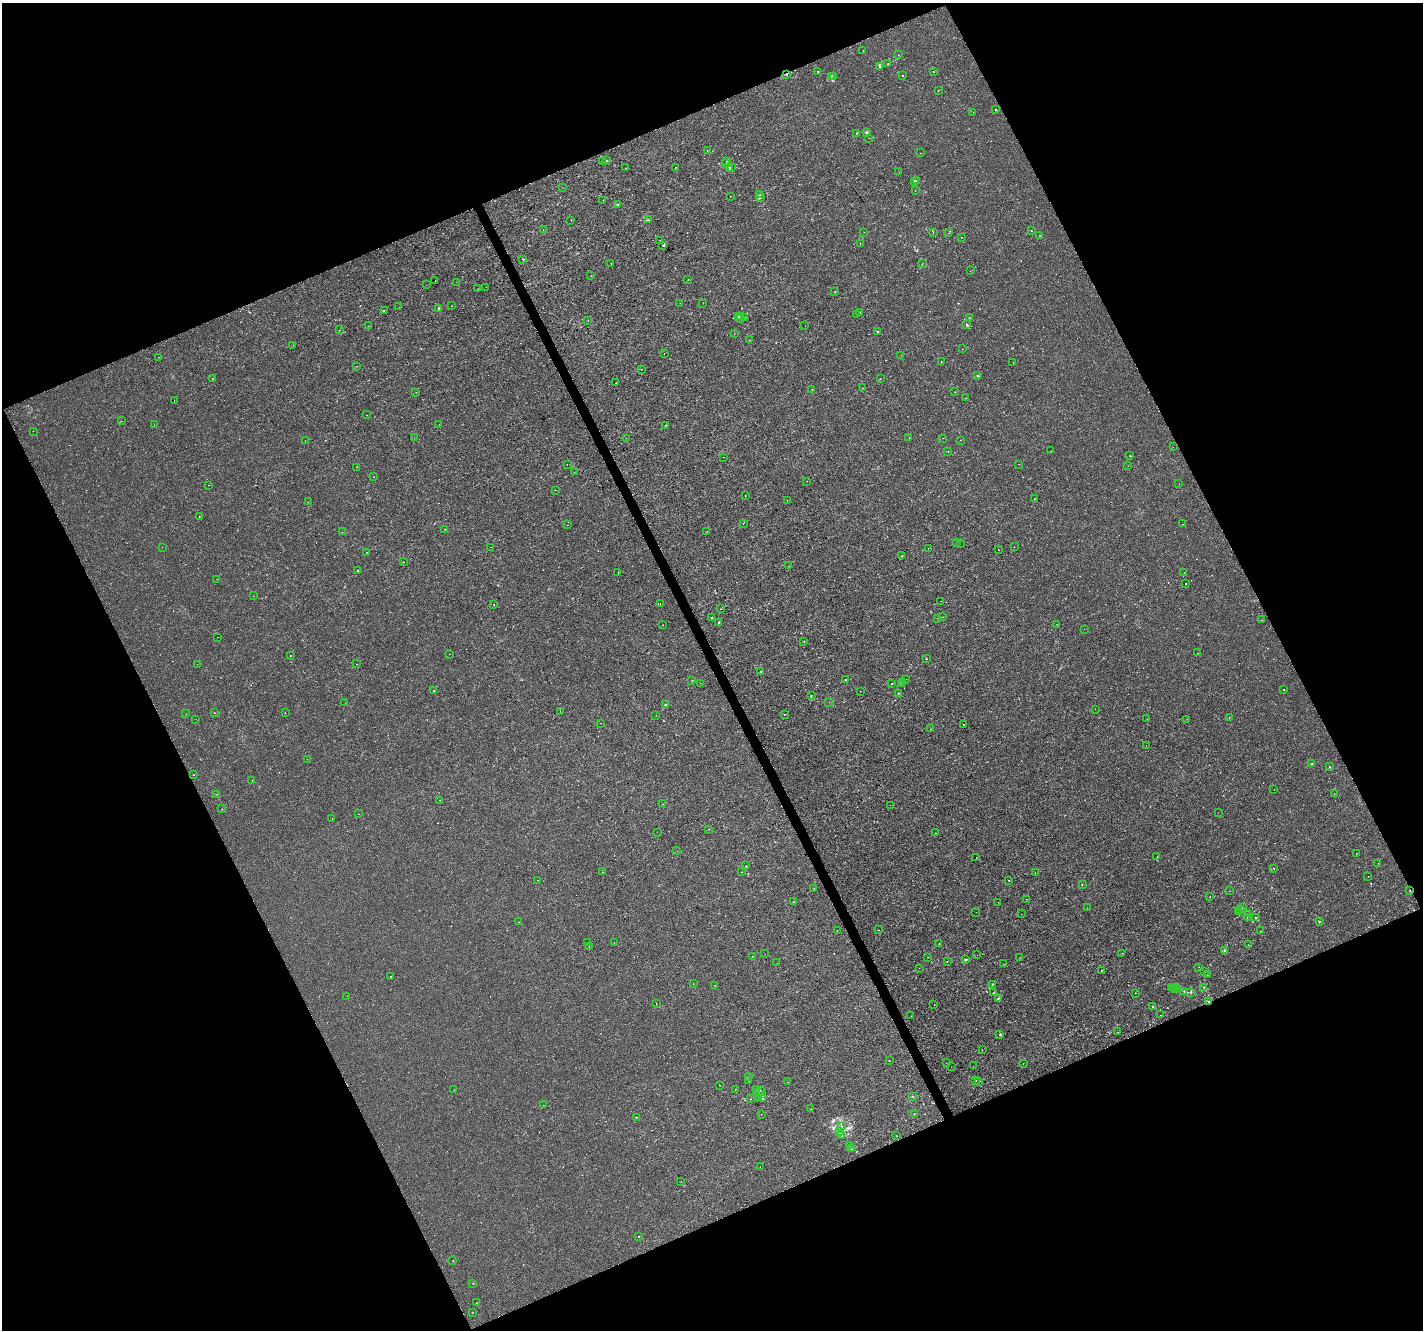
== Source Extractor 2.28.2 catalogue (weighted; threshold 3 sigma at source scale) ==
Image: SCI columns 1-5681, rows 92-5400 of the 5683 x 5550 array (HDU 1 of 3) = the unmasked area's bounding box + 8 px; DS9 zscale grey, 4 x 4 block average (1 PNG px = mean of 4 x 4 image px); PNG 1425 x 1332 px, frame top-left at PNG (2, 3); each listed source drawn as its Kron ellipse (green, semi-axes under 4 px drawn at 4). Shown black and unused: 45% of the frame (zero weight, under 2 of 3 exposures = <1% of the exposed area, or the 3 px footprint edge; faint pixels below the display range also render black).
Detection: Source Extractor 2.28.2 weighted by HDU 2 'WHT'. Background -2.55e-04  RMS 0.0022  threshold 0.00974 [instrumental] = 3 sigma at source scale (4.5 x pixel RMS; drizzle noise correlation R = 1.50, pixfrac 1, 0.0396/0.0396 arcsec/px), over >= 5 px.
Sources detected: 364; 14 cosmic-ray / hot-pixel residue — neither listed nor drawn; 7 coinciding with a brighter row at this scale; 1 inside a brighter listed object's ellipse — not listed separately; the other 342 listed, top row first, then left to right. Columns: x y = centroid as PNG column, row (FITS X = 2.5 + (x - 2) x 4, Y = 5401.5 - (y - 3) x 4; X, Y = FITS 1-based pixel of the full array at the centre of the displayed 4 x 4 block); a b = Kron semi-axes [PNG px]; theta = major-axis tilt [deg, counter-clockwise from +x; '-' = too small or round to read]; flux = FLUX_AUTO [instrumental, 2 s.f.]
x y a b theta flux
863 51 2 2 - 0.32
898 55 2 2 - 0.21
888 64 2 2 - 0.93
880 66 3 2 - 1.3
818 71 2 2 - 1.6
934 72 2 2 - 0.25
786 74 3 2 - 1.4
902 75 2 2 - 0.55
831 76 2 2 - 0.69
834 76 2 2 - 0.42
938 91 2 2 - 0.36
995 109 2 2 - 0.47
973 112 2 2 - 0.29
867 132 2 2 - 1.1
857 133 3 2 - 0.49
869 138 2 2 - 0.29
707 151 2 2 - 0.33
921 153 2 2 - 0.27
607 160 2 2 - 0.3
726 161 2 2 - 0.26
603 162 2 2 - 0.72
726 164 2 2 - 0.39
675 167 2 2 - 0.93
731 167 2 2 - 0.38
626 168 2 2 - 1.5
730 169 2 2 - 1.9
899 172 2 2 - 0.21
914 181 2 2 - 0.33
916 181 2 2 - 0.88
563 188 2 2 - 0.29
915 191 2 2 - 0.2
760 195 2 2 - 0.25
730 196 2 2 - 0.97
760 198 2 2 - 0.28
603 200 2 2 - 1
617 205 2 2 - 0.66
571 220 2 2 - 0.99
648 220 2 2 - 0.87
543 230 2 2 - 0.33
1031 230 2 2 - 0.71
864 232 2 2 - 0.26
933 233 2 2 - 0.5
949 233 2 2 - 0.19
1039 235 2 2 - 0.4
961 237 2 2 - 0.27
660 240 2 2 - 0.34
860 243 2 2 - 0.89
662 245 2 2 - 3.2
523 259 2 2 - 0.9
611 263 2 2 - 2.3
922 264 2 2 - 0.36
970 271 2 2 - 0.28
591 276 2 2 - 0.3
688 279 2 2 - 0.23
435 281 2 2 - 0.65
456 282 2 2 - 0.25
426 285 2 2 - 0.56
486 287 2 2 - 0.52
478 289 2 2 - 0.22
835 292 2 2 - 0.42
680 303 2 2 - 0.2
703 303 2 2 - 0.2
451 306 2 2 - 0.22
399 307 2 2 - 1
439 308 2 2 - 2.8
384 310 2 2 - 0.74
860 312 2 2 - 1.1
856 315 2 2 - 0.34
739 316 2 2 - 0.94
741 316 2 2 - 1.2
744 318 2 2 - 0.41
969 318 2 2 - 0.28
740 319 2 2 - 0.95
588 321 2 2 - 0.55
966 324 2 2 - 0.95
368 326 2 2 - 0.25
805 326 2 2 - 0.39
339 330 2 2 - 0.21
878 332 2 2 - 1.1
734 333 2 2 - 0.27
749 340 2 2 - 0.22
293 345 2 2 - 0.22
962 349 2 2 - 0.27
664 354 2 2 - 0.27
901 355 2 2 - 0.37
158 357 2 2 - 0.74
941 361 2 2 - 0.28
1013 363 2 2 - 0.64
357 366 2 2 - 0.21
641 370 2 2 - 0.87
978 376 2 2 - 0.68
212 378 2 2 - 1.1
880 379 2 2 - 0.29
616 383 2 2 - 0.22
862 388 2 2 - 0.25
812 389 2 2 - 1.8
416 392 2 2 - 0.36
955 392 2 2 - 0.78
965 398 2 2 - 0.3
174 400 2 2 - 1.1
367 415 2 2 - 0.47
121 421 2 2 - 0.28
439 424 2 2 - 0.23
154 425 2 2 - 0.18
665 425 2 2 - 0.53
33 431 2 2 - 0.18
909 437 2 2 - 0.21
414 438 2 2 - 0.21
626 438 2 2 - 0.15
943 438 2 2 - 0.72
305 440 2 2 - 0.19
961 440 2 2 - 0.4
1173 447 2 2 - 0.84
1050 451 2 2 - 0.18
948 452 2 2 - 0.78
1130 456 2 2 - 1.5
724 457 2 2 - 0.28
567 464 2 2 - 0.32
1018 464 2 2 - 0.24
1128 466 2 2 - 0.19
357 467 2 2 - 1.4
574 472 2 2 - 0.26
374 477 2 2 - 0.45
806 481 2 2 - 0.66
1179 484 2 2 - 0.15
209 485 2 2 - 0.24
555 490 2 2 - 0.66
745 495 2 2 - 0.44
1034 499 2 2 - 0.33
787 501 2 2 - 0.3
308 502 2 2 - 0.62
199 516 2 2 - 0.29
743 523 2 2 - 0.54
1183 524 2 2 - 0.26
567 525 2 2 - 0.35
445 529 2 2 - 0.26
707 531 2 2 - 0.34
342 532 2 2 - 0.51
956 542 2 2 - 2.5
960 543 2 2 - 0.22
162 547 2 2 - 0.34
491 547 2 2 - 0.24
1014 547 2 2 - 0.33
928 548 2 2 - 0.72
999 550 2 2 - 7.8
367 552 2 2 - 0.59
902 555 2 2 - 0.27
403 562 2 2 - 0.35
789 566 2 2 - 0.15
358 570 2 2 - 0.94
618 572 2 2 - 0.3
1184 572 2 2 - 1
217 579 2 2 - 0.24
1185 583 2 2 - 1.5
253 596 2 2 - 1.3
941 601 2 2 - 0.56
660 603 2 2 - 0.63
494 605 2 2 - 0.48
721 609 2 2 - 0.24
943 617 2 2 - 0.79
711 618 2 2 - 0.51
937 618 2 2 - 0.56
1262 620 2 2 - 0.25
719 622 2 2 - 1.2
1057 624 2 2 - 0.46
662 625 2 2 - 0.96
1084 629 2 2 - 0.59
217 637 2 2 - 0.23
804 641 2 2 - 0.4
1198 653 2 2 - 0.36
449 654 2 2 - 0.34
290 656 2 2 - 0.49
926 659 2 2 - 0.69
197 664 2 2 - 0.23
356 664 2 2 - 0.95
761 671 2 2 - 0.65
905 679 2 2 - 0.21
692 680 2 2 - 0.4
845 680 2 2 - 1.3
700 683 2 2 - 1.5
892 683 2 2 - 0.85
903 683 2 2 - 0.37
901 684 2 2 - 0.45
1284 690 2 2 - 1.1
434 691 2 2 - 4.1
860 691 2 2 - 0.27
898 693 2 2 - 0.63
811 695 2 2 - 0.32
829 702 2 2 - 0.33
345 703 2 2 - 0.2
666 705 3 2 - 1.7
1095 709 2 2 - 0.21
560 711 2 2 - 0.28
285 712 2 2 - 0.27
214 713 2 2 - 0.53
186 714 2 2 - 0.22
785 714 2 2 - 0.46
656 716 2 2 - 0.2
1229 717 2 2 - 0.5
196 719 2 2 - 0.25
1147 719 2 2 - 0.52
1187 719 2 2 - 0.34
600 723 2 2 - 1.6
964 724 2 2 - 0.72
930 729 2 2 - 0.45
1146 745 2 2 - 0.15
307 759 2 2 - 0.63
1312 764 2 2 - 1.1
1329 766 2 2 - 0.47
194 775 2 2 - 1.1
252 780 2 2 - 0.43
1274 790 2 2 - 0.39
217 794 2 2 - 0.2
1334 794 2 2 - 0.41
440 800 2 2 - 0.37
663 804 2 2 - 0.24
890 805 2 2 - 0.33
222 809 2 2 - 0.42
1218 812 2 2 - 0.27
359 814 2 2 - 0.35
332 819 2 2 - 0.25
709 829 2 2 - 0.25
657 832 2 2 - 0.22
935 833 2 2 - 0.27
677 851 2 2 - 0.32
1356 853 2 2 - 0.36
1157 857 2 2 - 0.43
976 858 2 2 - 0.26
1378 863 2 2 - 0.19
746 866 2 2 - 0.58
1274 868 2 2 - 0.53
602 872 2 2 - 1.6
742 872 2 2 - 0.28
1035 873 2 2 - 0.87
1368 876 2 2 - 0.22
537 880 2 2 - 0.21
1009 881 2 2 - 0.32
1082 884 2 2 - 0.48
814 889 2 2 - 0.68
1410 890 2 2 - 0.91
1229 891 2 2 - 0.21
1210 897 2 2 - 0.7
1027 899 2 2 - 0.35
793 902 2 2 - 0.47
998 902 2 2 - 0.22
1087 908 2 2 - 0.18
1243 908 2 2 - 0.31
1240 910 2 2 - 0.97
976 912 2 2 - 0.17
1238 912 2 2 - 0.26
1248 913 2 2 - 0.28
1021 914 2 2 - 0.24
1247 917 2 2 - 0.4
1255 917 2 2 - 1
519 922 2 2 - 0.34
1319 922 2 2 - 0.6
879 930 2 2 - 0.73
837 931 2 2 - 0.22
1261 931 2 2 - 0.36
587 943 2 2 - 0.31
614 943 2 2 - 0.21
939 943 2 2 - 0.34
1248 945 2 2 - 0.23
589 947 2 2 - 0.19
1225 950 2 2 - 1.4
1122 953 2 2 - 0.28
765 954 2 2 - 0.2
977 955 2 2 - 0.27
752 956 2 2 - 0.39
928 957 2 2 - 0.36
1020 958 2 2 - 0.2
966 960 2 2 - 1.2
947 961 2 2 - 0.59
777 963 2 2 - 0.18
1004 964 2 2 - 0.46
1199 967 2 2 - 0.21
919 968 2 2 - 0.37
1101 970 2 2 - 0.62
1204 972 2 2 - 0.45
1207 975 2 2 - 0.15
390 976 2 2 - 1.3
693 984 2 2 - 0.4
993 984 2 2 - 0.49
715 986 2 2 - 0.31
1171 987 2 2 - 0.25
1204 987 2 2 - 0.84
1173 988 2 2 - 0.85
1177 988 2 2 - 0.32
1176 990 2 2 - 2.2
1184 991 2 2 - 0.93
994 993 3 2 - 0.75
1135 993 2 2 - 0.78
1191 993 2 2 - 0.36
347 996 2 2 - 0.15
998 998 2 2 - 1.5
1208 1001 2 2 - 0.71
656 1004 2 2 - 0.28
934 1005 2 2 - 0.61
1152 1006 2 2 - 1.3
1160 1015 2 2 - 0.38
911 1016 2 2 - 0.34
1118 1032 2 2 - 0.29
1000 1034 2 2 - 0.97
982 1050 2 2 - 0.32
889 1061 2 2 - 0.4
946 1063 2 2 - 0.23
1023 1064 2 2 - 0.34
973 1066 2 2 - 0.23
951 1067 2 2 - 0.22
748 1076 2 2 - 0.34
976 1080 2 2 - 0.28
748 1081 2 2 - 0.27
787 1082 2 2 - 0.22
979 1082 2 2 - 0.8
720 1085 2 2 - 0.26
735 1089 2 2 - 0.25
454 1090 2 2 - 1.3
756 1090 2 2 - 1.4
761 1090 2 2 - 0.74
758 1093 2 2 - 1.5
759 1097 2 2 - 0.87
912 1097 2 2 - 0.6
762 1098 2 2 - 1.2
750 1099 2 2 - 0.59
543 1105 2 2 - 0.36
811 1109 2 2 - 0.5
762 1114 2 2 - 0.31
914 1114 2 2 - 0.36
636 1117 2 2 - 0.86
842 1126 2 2 - 0.44
840 1131 2 2 - 0.6
841 1135 2 2 - 1
897 1136 2 2 - 0.28
849 1145 2 2 - 0.29
852 1149 2 2 - 0.69
760 1167 2 2 - 0.19
681 1181 2 2 - 0.18
638 1236 2 2 - 0.66
453 1261 2 2 - 0.54
473 1283 2 2 - 0.4
476 1303 2 2 - 0.25
473 1313 2 2 - 0.32
Overlapping masked pixels (flux is a lower limit): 3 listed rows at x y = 786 74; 1410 890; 1208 1001
Diffuse or blended objects may show on this block-average render without a row.